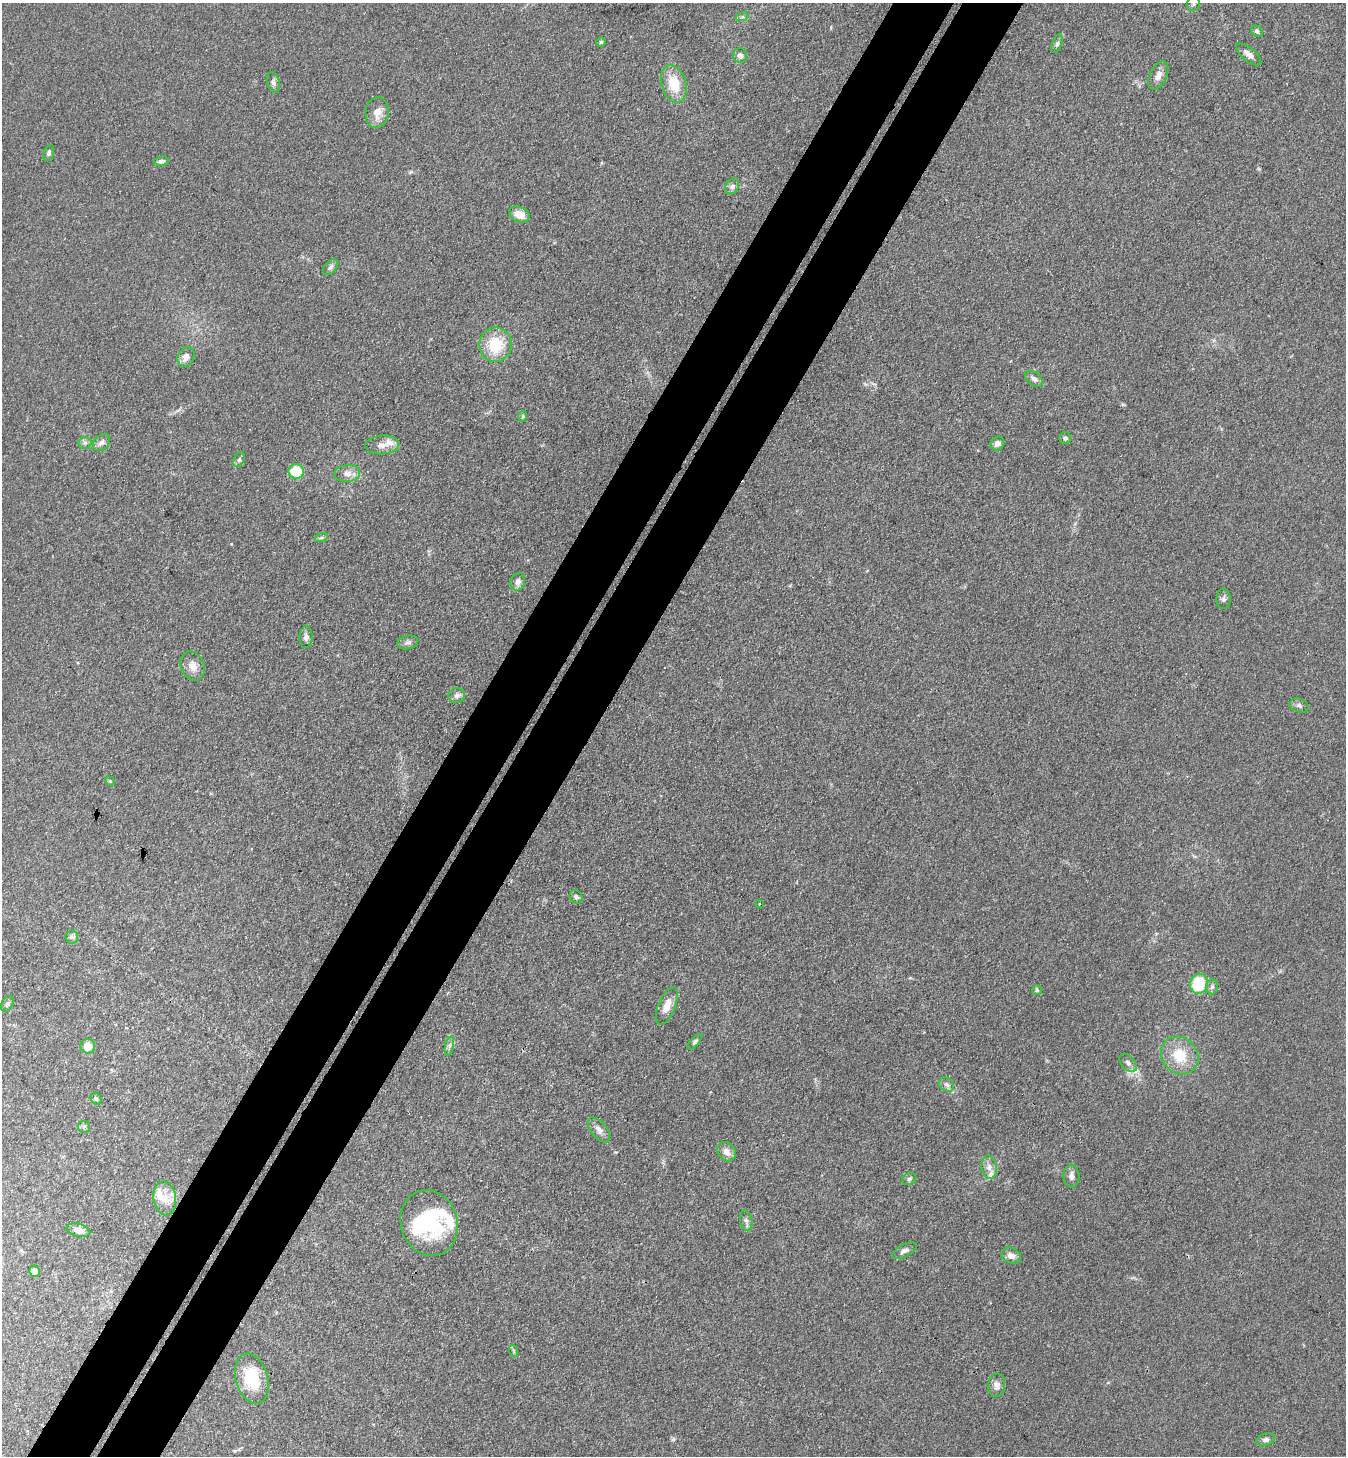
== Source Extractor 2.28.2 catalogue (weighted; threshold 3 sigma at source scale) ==
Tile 7 of 4 x 4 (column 3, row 2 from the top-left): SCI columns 2887-4230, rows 2945-4398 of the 5911 x 5888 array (HDU 1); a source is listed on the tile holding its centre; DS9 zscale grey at full resolution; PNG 1348 x 1458 px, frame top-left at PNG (2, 3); each listed source drawn as its Kron ellipse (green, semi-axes under 4 px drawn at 4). Shown black and unused: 9% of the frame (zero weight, under 3 of 4 exposures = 5% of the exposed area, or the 3 px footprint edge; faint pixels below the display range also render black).
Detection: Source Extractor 2.28.2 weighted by HDU 2 'WHT'; one run over the whole footprint, this tile lists its part. Background 0.176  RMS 0.0084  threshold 0.038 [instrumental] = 3 sigma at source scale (4.5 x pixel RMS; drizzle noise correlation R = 1.50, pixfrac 1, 0.05/0.05 arcsec/px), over >= 5 px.
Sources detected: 73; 1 inside a brighter object's white glare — neither listed nor drawn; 3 inside a brighter listed object's ellipse — not listed separately; the other 69 listed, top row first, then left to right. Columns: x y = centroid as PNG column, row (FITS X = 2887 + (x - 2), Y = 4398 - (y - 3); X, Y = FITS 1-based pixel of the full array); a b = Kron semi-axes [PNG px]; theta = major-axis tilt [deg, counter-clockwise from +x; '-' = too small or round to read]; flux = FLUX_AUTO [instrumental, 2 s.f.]
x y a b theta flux
1193 4 7 6 - 2.1
742 17 6 4 18 1.6
1257 31 6 5 - 2.3
601 42 5 5 - 1.2
1057 44 10 5 71 2
1249 54 15 6 -39 5
740 55 7 7 - 3.9
1158 76 15 8 64 6.3
273 82 10 6 -73 2.6
674 84 19 12 -75 22
377 112 15 11 83 8.9
49 153 8 5 71 1.9
161 161 7 4 8 2.6
732 186 8 6 55 3.4
519 214 11 7 -23 11
330 267 9 6 49 2.7
495 345 17 16 - 30
186 357 10 8 61 6.2
1034 379 10 6 -36 3.6
523 416 5 3 - 0.83
1065 438 6 6 - 2.3
101 442 10 7 44 3.4
85 443 6 6 - 2.2
997 443 7 6 - 3.9
382 445 17 9 3 8.2
239 460 8 5 63 1.8
296 471 7 7 - 24
347 473 13 8 5 5.5
321 538 7 4 19 1.5
518 582 9 7 71 4.9
1223 599 10 7 90 2.7
306 637 11 6 89 3.8
408 642 10 6 10 3
192 666 15 11 -65 8.1
457 695 8 7 - 3.1
1299 705 10 7 -20 2.6
110 781 5 4 - 0.89
576 897 7 6 - 2.4
760 904 3 2 - 1.4
72 937 6 6 - 2
1199 984 10 9 - 37
1212 987 7 6 - 2.4
1037 990 5 5 - 1.2
7 1004 8 5 56 2.1
667 1006 20 8 68 8.8
695 1042 9 4 49 1.8
88 1046 7 7 - 11
449 1046 10 4 77 2.1
1180 1055 20 17 -46 25
1128 1063 11 6 -49 3.5
947 1084 8 6 -39 2.9
96 1099 6 5 - 1.4
84 1127 6 6 - 1.5
599 1130 15 7 -51 4.8
727 1152 10 8 -53 6.2
989 1167 12 7 -82 5.3
1071 1176 11 8 -86 4.2
909 1179 7 6 - 2
165 1198 17 11 -81 10
746 1221 10 6 -79 3
429 1223 33 28 -71 70
78 1230 12 6 -15 6
904 1251 13 6 27 3.4
1011 1256 10 7 -21 5.2
35 1271 5 5 - 3.8
514 1351 6 4 -71 1.2
252 1379 25 16 -74 37
997 1385 12 8 86 4.7
1266 1440 9 6 17 2.9
Isophote crosses this tile's border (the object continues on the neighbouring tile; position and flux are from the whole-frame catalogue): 1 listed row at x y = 1193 4